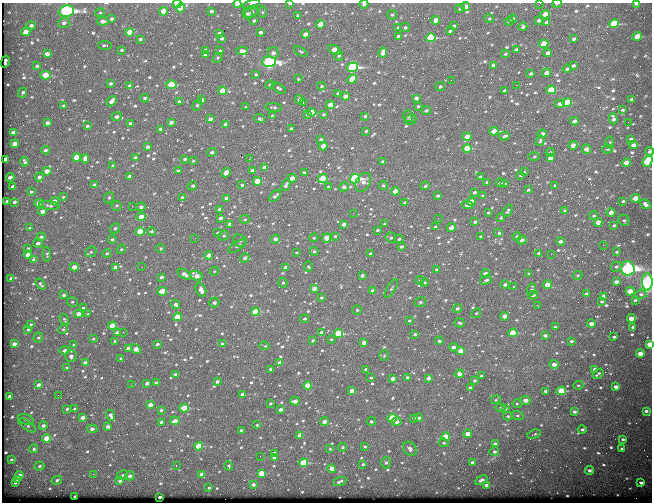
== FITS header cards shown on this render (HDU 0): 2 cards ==
NAXIS1  =                  650
NAXIS2  =                  500

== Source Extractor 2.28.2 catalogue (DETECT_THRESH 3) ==
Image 650 x 500 px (HDU 0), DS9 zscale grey, 1 PNG px = 1 image px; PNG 654 x 504 px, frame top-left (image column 1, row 500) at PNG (2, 3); each listed source drawn as its Kron ellipse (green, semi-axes under 4 px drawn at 4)
Background 572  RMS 2.9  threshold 8.78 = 3 sigma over >= 5 px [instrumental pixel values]
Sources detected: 722; of the 722, the 500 brightest by FLUX_AUTO listed and drawn (222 fainter detections omitted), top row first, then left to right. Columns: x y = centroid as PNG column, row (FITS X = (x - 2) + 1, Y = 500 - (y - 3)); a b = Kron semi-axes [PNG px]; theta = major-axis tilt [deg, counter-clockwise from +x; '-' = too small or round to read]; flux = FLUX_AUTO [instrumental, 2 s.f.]
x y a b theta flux
290 3 4 2 - 680
540 3 2 2 - 350
557 3 5 3 - 460
177 4 4 3 - 4100
237 4 4 3 - 1400
252 4 9 4 19 500
364 4 4 3 - 450
636 4 3 2 - 270
466 7 4 4 - 1500
180 8 4 4 - 4200
460 9 5 4 - 400
66 11 8 5 5 54000
163 11 4 4 - 2800
211 11 3 3 - 500
251 12 7 5 42 680
262 12 6 4 89 230
100 13 5 4 - 250
247 14 5 5 - 420
545 14 4 4 - 2300
297 15 4 3 - 320
392 15 5 5 - 330
112 19 4 3 - 450
489 19 5 4 - 260
513 19 4 3 - 400
436 20 4 4 - 1900
539 20 3 3 - 480
103 21 6 4 7 680
254 21 4 3 - 370
509 21 4 3 - 310
547 22 4 3 - 690
64 23 6 5 - 600
320 24 4 4 - 3000
614 24 5 4 - 12000
31 25 4 3 - 540
454 26 3 3 - 260
398 27 3 3 - 270
523 27 4 3 - 600
405 28 5 4 - 430
450 31 4 3 - 380
26 32 4 4 - 2400
130 32 4 4 - 2800
260 32 4 3 - 560
219 33 4 3 - 400
305 34 4 4 - 1400
398 36 3 3 - 310
637 36 5 4 - 4900
431 38 5 4 - 14000
140 39 3 3 - 260
222 39 4 3 - 470
574 39 4 3 - 410
544 44 4 4 - 5000
105 45 7 3 -6 370
122 50 4 3 - 260
206 50 4 3 - 730
334 50 6 4 -31 2200
516 50 4 3 - 450
220 51 4 3 - 240
242 51 6 4 6 1000
301 51 7 4 -32 270
273 53 6 5 - 950
383 53 5 4 - 2000
548 53 4 3 - 960
47 54 4 4 - 920
505 54 4 3 - 270
205 55 4 3 - 830
339 56 5 4 - 300
218 58 5 4 - 260
5 61 6 3 76 380
269 62 7 5 2 44000
493 65 4 3 - 710
37 66 3 3 - 330
573 66 4 3 - 540
353 67 5 4 - 28000
567 69 4 3 - 370
546 73 4 4 - 1700
256 74 4 4 - 290
531 74 3 3 - 430
46 75 5 4 - 4600
298 79 3 3 - 230
352 79 5 4 - 4800
451 80 2 2 - 730
110 83 3 3 - 420
171 85 5 4 - 6200
270 85 4 3 - 260
516 85 2 2 - 310
130 86 4 4 - 660
321 86 4 3 - 230
440 87 5 4 - 420
279 88 8 4 -31 430
551 90 5 4 - 8500
223 91 4 4 - 5000
504 91 4 3 - 560
23 93 5 3 - 380
338 93 3 3 - 330
345 96 4 3 - 1800
145 98 4 3 - 450
416 98 4 3 - 770
299 99 4 4 - 900
632 99 4 3 - 560
202 100 4 3 - 680
111 101 6 3 49 1100
179 102 4 3 - 430
303 102 3 2 - 960
567 102 5 4 - 6500
560 104 4 3 - 1300
197 105 6 3 60 400
330 105 4 4 - 2000
64 106 4 3 - 610
418 106 3 3 - 290
246 107 4 3 - 240
274 107 8 4 -5 370
622 110 4 3 - 280
426 111 5 4 - 390
312 112 4 4 - 2500
308 114 3 3 - 470
324 114 3 3 - 280
272 116 3 3 - 290
365 116 3 3 - 370
408 116 6 5 - 350
117 117 5 4 - 610
210 119 4 3 - 810
260 119 5 3 - 390
410 119 6 5 - 320
613 119 5 4 - 670
574 121 4 3 - 1100
171 122 4 3 - 860
628 122 2 2 - 320
47 123 4 3 - 860
131 124 4 3 - 1100
225 124 4 3 - 1000
87 126 3 3 - 410
160 129 3 3 - 360
291 129 3 3 - 520
366 131 3 3 - 260
494 131 4 3 - 2200
13 132 4 3 - 1100
542 134 4 4 - 1000
467 136 4 4 - 1500
504 136 5 3 - 490
630 139 3 3 - 440
321 140 4 3 - 540
540 141 5 4 - 300
610 143 6 4 -83 250
15 144 4 3 - 1400
573 145 4 3 - 1600
633 145 4 3 - 1000
323 146 4 3 - 2000
147 147 4 3 - 700
467 148 4 4 - 9300
586 149 5 4 - 1700
607 149 5 4 - 300
45 150 4 3 - 340
649 151 5 3 - 410
212 152 5 4 - 420
550 152 4 3 - 280
77 157 4 4 - 4100
534 157 5 4 - 300
135 158 4 3 - 430
550 158 4 3 - 1200
6 159 4 3 - 1000
85 159 4 4 - 800
185 159 3 3 - 410
249 159 3 2 - 2100
193 161 3 3 - 230
647 161 6 4 55 13000
25 162 5 3 - 420
383 162 4 3 - 670
626 163 4 3 - 2700
113 166 4 3 - 500
264 167 4 3 - 1100
47 171 4 4 - 2600
178 171 3 3 - 290
252 171 4 3 - 1400
304 172 4 3 - 340
524 172 4 4 - 240
226 173 5 4 - 2200
521 175 3 3 - 320
129 176 4 3 - 710
10 177 4 3 - 850
39 177 4 4 - 530
480 177 3 3 - 380
292 178 4 4 - 2300
323 179 5 4 - 6900
355 179 5 4 - 25000
257 181 4 4 - 4400
363 182 10 7 57 1200
487 182 4 3 - 330
500 183 4 3 - 580
504 184 4 3 - 240
94 185 4 3 - 540
242 185 4 3 - 390
286 185 6 3 65 540
383 185 4 4 - 290
555 185 4 3 - 320
13 186 4 3 - 600
192 186 5 3 - 480
425 186 4 3 - 410
328 187 3 3 - 360
344 187 5 4 - 750
528 190 3 3 - 260
395 191 4 4 - 2500
31 192 3 3 - 250
474 192 4 4 - 440
275 196 7 3 42 570
438 196 3 3 - 400
483 196 3 3 - 350
63 197 4 4 - 290
182 197 4 4 - 290
109 198 6 4 68 310
226 198 4 3 - 1000
635 198 4 4 - 3200
7 201 3 3 - 430
55 201 4 3 - 1100
623 201 4 2 - 290
14 202 3 3 - 420
471 202 4 4 - 2600
39 203 4 4 - 2200
405 203 4 3 - 540
645 204 5 4 - 780
467 205 6 4 -8 2400
50 206 10 4 -5 480
117 206 5 4 - 350
132 206 2 2 - 230
141 207 4 3 - 600
219 209 4 3 - 360
42 211 4 3 - 1100
508 211 6 3 63 350
565 211 4 4 - 380
353 213 3 2 - 230
488 213 3 3 - 260
611 213 4 4 - 1700
593 216 4 4 - 360
141 217 4 4 - 3300
220 218 4 3 - 750
438 218 2 2 - 410
501 218 4 4 - 240
245 219 5 4 - 260
624 220 6 5 - 380
475 222 4 3 - 530
598 222 4 4 - 1900
230 224 4 3 - 960
344 224 4 3 - 1200
385 224 4 3 - 270
614 225 4 3 - 320
435 227 3 3 - 380
451 227 5 4 - 2000
30 228 3 3 - 340
115 228 5 4 - 320
377 230 4 3 - 270
140 232 4 4 - 7400
152 232 4 4 - 380
218 233 3 3 - 260
499 233 4 3 - 530
224 236 5 4 - 350
335 236 4 4 - 300
481 236 4 3 - 510
517 236 4 3 - 340
41 237 4 3 - 440
195 238 2 2 - 310
314 238 4 3 - 250
327 238 5 4 - 3000
391 238 5 5 - 470
112 239 4 4 - 350
275 239 4 4 - 1100
399 239 5 4 - 370
522 240 5 4 - 660
240 241 7 6 - 480
561 241 4 3 - 760
38 243 5 3 - 630
603 245 2 2 - 1000
237 246 10 4 33 380
401 247 4 4 - 430
28 249 3 3 - 240
121 249 5 4 - 230
161 249 4 4 - 270
314 251 4 4 - 370
91 252 6 5 - 300
296 252 4 4 - 240
616 252 3 3 - 240
107 253 4 4 - 290
539 253 4 3 - 500
47 254 7 3 -88 260
371 254 4 3 - 690
551 254 2 2 - 1200
28 255 4 3 - 1600
209 255 4 3 - 1700
245 258 5 4 - 580
34 259 4 4 - 610
74 267 4 3 - 2600
115 267 4 3 - 1000
142 267 2 2 - 230
286 267 4 3 - 1100
308 267 5 4 - 250
616 267 5 4 - 400
628 268 7 7 - 82000
436 270 3 3 - 290
214 271 4 4 - 230
529 273 4 3 - 250
184 274 7 4 -33 1200
485 274 4 3 - 970
362 275 4 3 - 660
578 275 5 4 - 240
196 276 7 4 -23 1700
161 277 4 3 - 590
11 278 3 3 - 250
486 280 6 4 23 590
420 281 4 4 - 330
616 282 4 3 - 850
647 282 9 5 90 100000
283 283 5 4 - 290
424 283 4 4 - 340
41 284 6 3 -53 380
505 285 4 4 - 580
547 285 4 4 - 2900
514 287 4 4 - 280
314 288 4 4 - 1300
391 288 11 4 59 350
532 289 6 4 70 550
201 290 7 5 -65 1500
162 291 5 4 - 4700
373 291 4 3 - 1500
630 291 4 4 - 4000
586 294 3 3 - 490
641 294 5 4 - 430
64 295 4 3 - 420
533 295 5 3 - 410
604 296 4 3 - 1100
321 298 4 3 - 300
635 300 3 3 - 300
72 302 5 5 - 330
214 302 5 4 - 510
420 302 6 5 - 390
602 302 3 3 - 280
176 304 5 3 - 730
538 306 3 2 - 510
83 308 4 3 - 330
457 308 5 4 - 500
357 310 4 4 - 260
255 312 4 4 - 7000
476 313 5 4 - 290
79 314 4 3 - 1700
88 314 4 3 - 230
504 316 4 3 - 1600
177 317 4 4 - 4900
631 318 4 4 - 2100
64 319 6 3 -61 260
305 319 4 3 - 300
409 321 4 3 - 240
459 323 5 4 - 410
31 324 4 3 - 240
591 324 4 3 - 1300
112 326 4 4 - 4900
555 327 3 3 - 260
633 327 4 3 - 540
28 329 4 3 - 280
63 329 5 4 - 270
123 332 2 2 - 450
117 333 4 3 - 1800
321 333 4 3 - 1500
513 333 4 4 - 6600
338 334 4 4 - 12000
415 334 4 3 - 420
545 335 4 3 - 670
38 337 5 4 - 280
614 337 3 3 - 360
93 339 4 4 - 230
331 339 3 3 - 240
313 340 4 3 - 250
115 341 3 3 - 460
439 341 4 3 - 530
571 341 4 3 - 320
364 342 4 3 - 1000
14 344 4 3 - 1100
157 344 4 3 - 440
222 344 4 3 - 480
74 345 4 3 - 260
650 345 4 4 - 6100
265 346 5 4 - 320
453 347 4 4 - 920
129 349 4 4 - 2300
136 349 5 4 - 2000
65 350 5 4 - 840
461 351 4 4 - 2600
640 354 4 3 - 2500
384 355 5 4 - 250
71 356 6 5 - 750
121 359 4 3 - 560
85 363 4 3 - 1100
280 363 4 3 - 2300
554 365 4 4 - 1000
67 367 4 3 - 310
271 369 3 3 - 660
366 369 3 3 - 320
595 369 3 3 - 420
459 374 4 4 - 1100
598 374 6 3 38 310
176 375 4 3 - 1200
481 376 3 3 - 510
371 378 3 3 - 230
408 378 4 3 - 890
428 378 4 3 - 730
393 379 4 3 - 960
474 381 4 3 - 340
217 382 3 3 - 500
147 383 4 3 - 700
156 383 4 3 - 540
38 385 4 3 - 830
131 385 2 2 - 260
578 385 5 4 - 230
308 386 4 4 - 4400
616 387 4 3 - 1000
470 388 4 3 - 640
352 391 4 3 - 1800
546 391 4 3 - 620
561 391 4 4 - 8400
58 395 2 2 - 330
243 395 4 3 - 1300
9 396 4 3 - 1200
496 400 5 4 - 240
526 400 5 4 - 1500
295 401 4 4 - 1500
270 403 3 3 - 290
517 404 4 4 - 240
150 405 4 3 - 1500
184 408 5 4 - 6500
500 408 5 4 - 240
67 409 3 3 - 330
74 409 4 4 - 420
280 409 4 3 - 640
505 409 4 4 - 280
161 410 4 3 - 320
646 411 3 3 - 460
574 412 4 3 - 470
111 415 6 4 -67 760
517 415 6 4 -14 310
508 416 5 4 - 310
83 417 4 3 - 1200
392 418 4 4 - 8600
414 418 4 3 - 360
419 418 4 3 - 570
26 419 8 5 -22 530
175 421 4 3 - 1700
371 421 4 4 - 320
161 422 3 3 - 390
324 422 4 3 - 1200
396 422 5 4 - 770
27 425 10 4 -36 430
43 425 4 4 - 620
257 425 3 3 - 240
108 427 4 3 - 700
92 429 5 4 - 700
582 429 4 4 - 400
241 430 3 3 - 280
468 434 4 4 - 2100
534 434 7 2 18 270
300 435 4 3 - 1300
446 437 4 4 - 3500
47 438 4 4 - 3600
623 439 4 3 - 320
444 443 5 4 - 290
495 444 4 3 - 840
199 446 4 4 - 5900
365 446 4 4 - 290
343 447 4 3 - 300
622 448 4 3 - 380
34 449 4 4 - 420
330 449 4 3 - 240
410 449 8 6 -46 700
494 452 5 4 - 450
274 453 4 3 - 1300
260 456 2 2 - 650
274 458 4 3 - 950
11 459 3 3 - 320
472 462 4 3 - 580
304 463 4 4 - 8600
386 463 6 5 - 370
363 464 3 3 - 290
39 466 5 4 - 450
176 466 3 2 - 250
229 466 4 3 - 310
332 468 4 4 - 2000
589 470 4 4 - 550
261 473 4 4 - 3500
93 474 3 2 - 330
202 474 4 3 - 1400
19 475 4 4 - 1300
122 475 6 4 29 320
130 476 5 4 - 840
18 480 4 3 - 410
57 480 5 4 - 440
481 480 6 4 30 570
120 481 4 3 - 460
340 482 7 3 19 510
15 483 3 3 - 350
641 483 4 3 - 560
253 484 4 3 - 520
487 485 4 3 - 1500
209 488 3 3 - 250
75 496 4 2 - 260
160 497 3 3 - 640
At the frame edge (FLAGS 8, measured only in part): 13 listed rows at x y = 290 3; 540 3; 557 3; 177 4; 237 4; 252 4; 364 4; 636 4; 66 11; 649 151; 647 161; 647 282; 650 345
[222 fainter detections neither listed nor drawn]